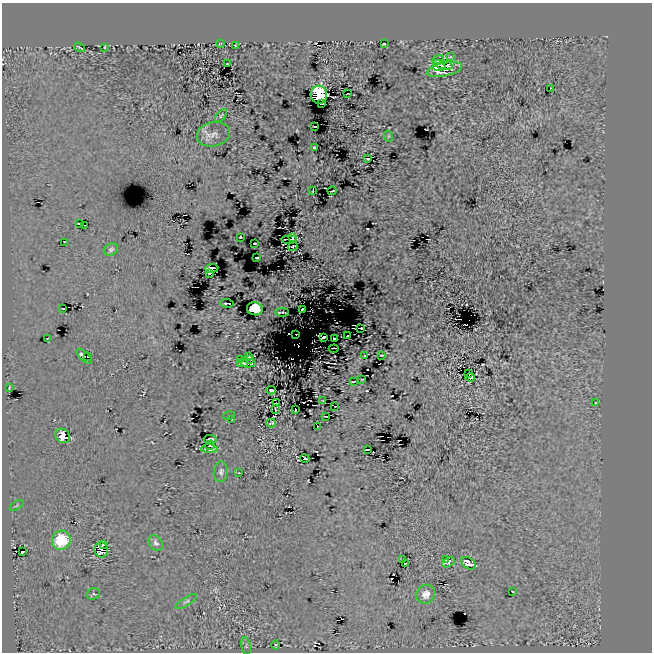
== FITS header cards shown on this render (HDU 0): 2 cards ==
NAXIS1  =                  650
NAXIS2  =                  650

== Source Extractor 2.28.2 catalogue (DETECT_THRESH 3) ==
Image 650 x 650 px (HDU 0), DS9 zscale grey, 1 PNG px = 1 image px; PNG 654 x 654 px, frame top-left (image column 1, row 650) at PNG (2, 3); each listed source drawn as its Kron ellipse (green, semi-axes under 4 px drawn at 4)
Background -2.58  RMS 16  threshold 47.5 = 3 sigma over >= 5 px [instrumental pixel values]
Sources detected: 100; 2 with non-positive FLUX_AUTO (blend fragments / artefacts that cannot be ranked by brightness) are neither listed nor drawn; the other 98 listed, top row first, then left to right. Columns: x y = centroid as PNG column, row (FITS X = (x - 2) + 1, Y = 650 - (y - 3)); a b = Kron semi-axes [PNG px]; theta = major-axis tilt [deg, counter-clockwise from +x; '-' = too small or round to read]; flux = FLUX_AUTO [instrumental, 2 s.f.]
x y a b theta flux
220 44 4 2 - 660
384 44 3 3 - 1600
236 46 3 2 - 950
79 47 6 2 -35 1400
105 47 4 2 - 820
450 57 3 2 - 630
438 59 6 2 13 2200
227 64 3 2 - 1200
443 65 10 4 -14 28000
439 67 6 2 6 8200
444 69 18 6 12 3800
550 88 3 2 - 1400
348 94 3 2 - 440
319 95 9 8 - 110000
322 103 3 2 - 710
221 116 8 3 49 1300
315 127 4 2 - 1100
213 134 17 12 13 8200
388 136 5 3 - 1100
314 147 3 3 - 1200
368 159 3 2 - 1200
313 191 4 2 - 660
332 191 4 2 - 430
80 224 3 3 - 2800
85 225 2 2 - 370
240 237 3 2 - 1200
292 238 3 2 - 250
289 239 8 2 0 3800
64 242 4 2 - 820
254 243 3 2 - 1000
293 246 5 2 - 760
111 249 7 6 - 2300
257 258 4 2 - 2300
212 268 6 4 7 7200
209 273 3 3 - 600
227 303 6 2 -3 1300
63 309 3 2 - 730
255 309 8 6 -15 48000
302 309 3 2 - 1500
282 312 7 2 -2 940
361 328 3 2 - 2900
296 334 2 2 - 200
347 336 2 2 - 370
324 337 4 2 - 1400
48 338 4 2 - 770
335 338 3 2 - 2100
334 348 5 2 - 830
382 355 3 2 - 1000
84 356 10 4 -45 5500
88 356 3 2 - 3800
365 356 4 3 - 3300
249 357 4 2 - 1800
241 360 3 2 - 3300
249 360 4 2 - 600
243 363 5 2 - 40
248 363 7 2 2 2000
469 374 3 2 - 1200
470 377 5 2 - 2100
362 379 3 2 - 510
353 381 3 2 - 1000
9 387 3 2 - 900
271 390 4 3 - 5000
323 400 2 2 - 770
276 403 3 2 - 1800
595 403 3 2 - 790
335 406 3 2 - 1200
275 409 3 2 - 690
295 410 3 2 - 1400
229 416 6 2 16 1000
326 416 3 2 - 540
232 419 3 2 - 1600
271 423 5 2 - 1400
318 426 2 2 - 1000
63 436 8 6 -40 13000
210 439 7 3 -4 1700
210 445 5 4 - 3700
209 449 8 3 -2 6800
367 449 4 2 - 560
305 458 4 3 - 2100
221 472 10 7 84 3400
239 473 3 2 - 680
17 505 8 4 33 1500
61 540 9 9 - 52000
156 543 8 6 -54 3300
103 545 3 2 - 1200
101 550 7 6 - 8200
23 552 3 2 - 600
446 559 2 2 - 430
402 560 3 2 - 850
448 562 7 3 27 1400
469 563 8 5 -37 8800
405 564 3 2 - 1200
513 591 3 2 - 990
93 594 7 5 18 1900
426 594 10 9 - 9500
186 601 12 4 33 2900
275 645 4 3 - 920
246 646 9 4 -79 1900
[2 non-positive-flux detections neither listed nor drawn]